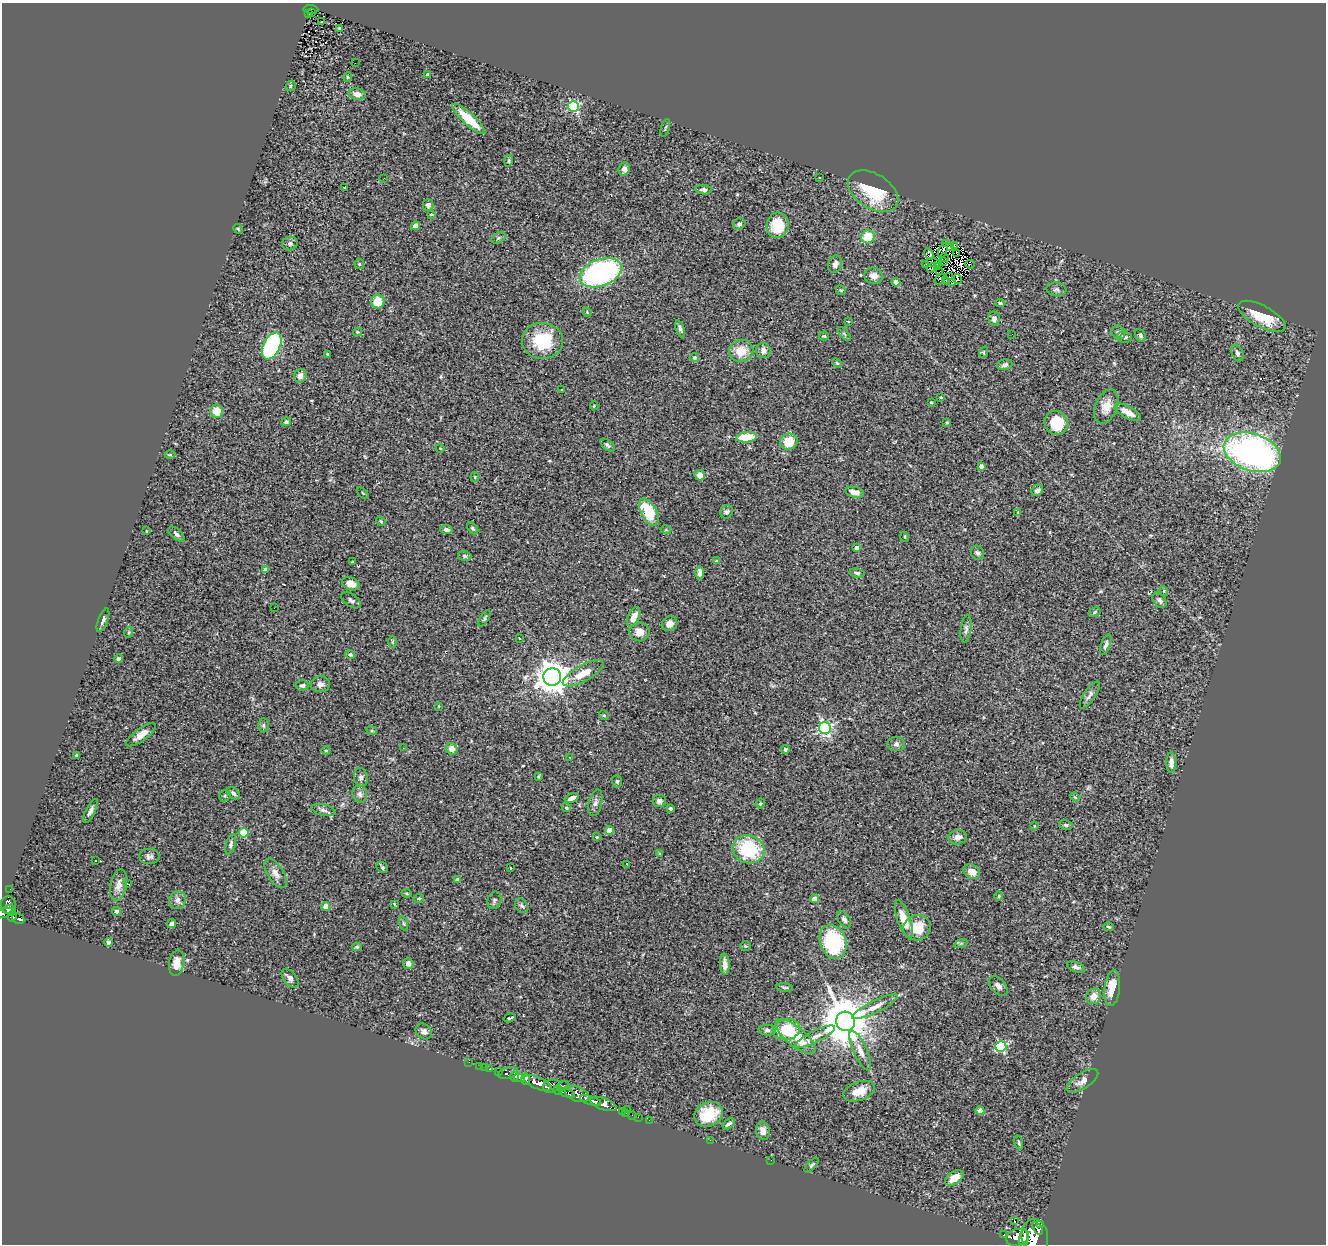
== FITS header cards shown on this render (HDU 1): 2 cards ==
NAXIS1  =                 1324
NAXIS2  =                 1242

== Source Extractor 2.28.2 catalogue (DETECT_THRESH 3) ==
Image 1324 x 1242 px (HDU 1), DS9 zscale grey, 1 PNG px = 1 image px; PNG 1328 x 1246 px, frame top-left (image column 1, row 1242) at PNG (2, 3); each listed source drawn as its Kron ellipse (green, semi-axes under 4 px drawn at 4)
Background 0.989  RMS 0.081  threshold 0.244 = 3 sigma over >= 5 px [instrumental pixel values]
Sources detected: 280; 2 with non-positive FLUX_AUTO (blend fragments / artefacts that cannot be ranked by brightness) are neither listed nor drawn; the other 278 listed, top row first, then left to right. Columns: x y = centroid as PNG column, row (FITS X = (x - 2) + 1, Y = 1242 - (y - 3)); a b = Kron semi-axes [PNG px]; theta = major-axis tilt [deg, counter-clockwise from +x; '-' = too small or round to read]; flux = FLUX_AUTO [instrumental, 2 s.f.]
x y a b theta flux
311 9 7 3 -2 81
312 12 3 2 - 20
308 14 3 3 - 23
322 21 2 2 - 5.1
339 28 3 2 - 5.4
355 63 2 2 - 3.8
428 75 3 3 - 27
347 77 5 3 - 4.4
291 86 6 4 53 8.6
357 94 8 5 -11 31
573 106 5 5 - 540
469 119 21 6 -42 150
665 128 9 2 75 5.9
509 161 6 3 73 6.2
624 169 7 5 81 24
819 177 3 2 - 8
384 178 2 2 - 3.3
345 188 3 3 - 11
704 190 8 4 -7 15
873 191 28 17 -32 280
428 205 6 5 - 16
431 214 4 2 - 4.7
739 224 6 5 - 13
778 225 13 11 89 180
415 226 4 4 - 74
238 229 5 4 - 5.9
868 237 7 6 - 130
499 238 7 5 27 9.9
290 243 8 6 17 19
946 243 3 2 - 9.1
954 245 2 2 - 330
950 247 4 3 - 4.8
943 251 8 2 68 7.2
957 253 4 2 - 4.6
929 254 6 4 -63 4.8
944 258 4 2 - 0.62
944 262 3 2 - 2.1
934 263 8 3 -12 2
359 264 5 5 - 6.9
835 264 9 7 75 24
970 264 5 3 - 1500
926 265 3 2 - 8.4
937 267 2 2 - 2.5
931 268 5 3 - 4.6
939 272 3 2 - 3.7
601 273 22 13 21 1200
874 276 9 8 - 41
950 277 3 2 - 4.7
940 279 6 4 45 9.2
958 279 5 2 - 9.4
946 280 4 2 - 6.4
896 282 4 4 - 32
952 283 4 3 - 4.4
1056 289 10 7 -5 15
841 290 5 4 - 6.8
378 301 7 6 - 100
1000 303 5 3 - 7.7
587 312 4 3 - 4.8
1262 316 26 10 -28 170
994 319 7 5 -78 20
848 322 3 2 - 4
680 329 9 3 -70 13
358 332 4 4 - 6.6
1118 332 7 6 - 13
844 334 8 3 -46 7.6
1012 334 2 2 - 2.7
1140 335 7 5 -60 11
824 336 5 4 - 6.8
1124 337 8 5 -8 13
542 341 20 18 -3 230
272 346 14 8 65 810
763 350 8 7 - 31
741 351 12 11 - 88
984 352 6 3 71 4.8
1237 353 9 5 -63 15
327 354 3 3 - 6.6
694 358 4 4 - 11
837 363 5 3 - 6.2
1005 365 8 5 16 17
300 376 7 6 - 29
561 390 4 2 - 3.8
941 397 3 2 - 5.3
931 402 4 3 - 5.2
594 406 4 3 - 5.3
1106 407 18 11 67 65
217 411 7 6 - 71
1128 412 15 6 -29 55
286 422 5 4 - 9.5
947 422 4 4 - 5.4
1056 423 12 11 - 180
747 437 10 5 5 170
789 442 9 8 - 110
608 445 8 4 -39 12
440 448 4 3 - 3.3
1252 452 29 18 -18 1800
170 455 5 3 - 4.9
981 466 4 4 - 25
700 475 5 5 - 36
475 477 4 4 - 5.9
1037 490 6 5 - 17
855 492 9 5 -13 37
363 493 7 2 -45 4.9
649 512 15 8 -61 220
727 512 7 6 - 12
1018 512 3 3 - 3.9
381 521 5 4 - 6.2
473 528 7 4 -49 7.3
446 529 6 4 -7 19
666 530 5 3 - 5.9
146 531 3 2 - 3.8
176 534 10 5 -42 15
905 537 5 3 - 5
856 548 4 3 - 24
978 553 7 6 - 14
465 556 7 5 -16 9.8
716 561 4 3 - 9.7
353 562 3 2 - 4
265 569 4 3 - 16
700 573 7 4 89 20
857 573 7 4 -9 13
351 584 9 6 -21 50
1164 591 5 3 - 4.4
351 600 11 6 -34 16
1159 600 8 5 -52 17
274 608 2 2 - 3.9
1095 612 6 4 29 8.1
634 617 10 5 66 55
484 618 9 4 59 9.6
103 620 12 4 69 17
670 624 8 7 - 29
966 629 14 5 83 19
129 632 6 3 71 6.1
639 632 10 9 - 44
520 638 4 3 - 5.6
392 642 6 4 89 6.4
1106 645 11 4 70 16
350 654 5 4 - 9.5
119 659 4 3 - 10
583 673 23 8 29 84
552 677 9 8 - 9500
320 684 9 8 - 21
302 685 7 5 4 15
1090 695 16 5 56 22
438 706 3 2 - 3.4
604 715 5 4 - 6.3
263 725 7 5 -90 11
825 728 6 6 - 1000
372 731 5 3 - 6.2
141 735 18 6 36 47
896 744 9 7 -1 16
403 748 2 2 - 3.8
452 749 6 5 - 43
785 749 4 4 - 13
326 751 4 3 - 5.3
76 755 3 3 - 6.9
570 757 2 2 - 5.2
1171 763 10 5 -88 31
538 776 4 3 - 7.2
361 777 9 7 -82 20
617 781 6 5 - 9.8
233 793 7 5 -42 17
360 794 9 7 -71 18
225 796 6 5 - 8.9
1075 797 5 4 - 5.6
572 798 7 4 25 33
659 801 7 6 - 17
595 803 13 6 76 24
760 803 5 4 - 8.1
566 807 4 4 - 9.7
670 809 4 4 - 14
323 810 12 5 -13 19
90 811 13 4 64 21
1066 825 7 4 -10 10
1034 826 3 3 - 4.3
610 830 4 4 - 87
243 833 5 4 - 200
596 837 4 3 - 3.4
958 837 9 7 13 28
231 844 10 4 74 13
748 849 16 14 -19 350
660 853 3 3 - 6.9
149 856 10 7 -5 18
95 861 3 2 - 6.9
627 864 3 2 - 12
382 868 6 5 - 9.1
510 868 3 2 - 5
972 872 9 6 -30 48
276 873 17 8 -59 39
458 880 4 4 - 31
127 884 3 2 - 6.1
118 885 16 8 78 39
10 889 2 2 - 11
407 893 5 4 - 6.2
999 896 5 3 - 4.6
419 898 5 4 - 7
814 899 4 4 - 62
177 900 9 8 - 25
494 900 9 6 68 14
394 904 4 2 - 4.1
9 905 9 7 -74 500
326 906 4 4 - 77
522 906 8 6 -51 14
8 909 6 3 14 280
116 911 4 4 - 11
4 913 12 4 14 440
12 916 6 3 83 170
18 919 6 5 - 200
904 919 20 6 -70 93
844 920 9 5 -57 17
172 923 5 4 - 16
403 924 7 3 -71 7.5
1109 927 5 4 - 7.6
917 928 14 12 17 130
108 942 4 3 - 12
833 942 17 13 -70 420
961 943 7 4 18 7.1
745 946 5 5 - 7.1
357 947 5 4 - 7.8
177 963 13 7 81 65
408 964 5 5 - 27
725 964 10 4 -88 37
1076 967 9 5 -21 16
290 978 11 6 -51 23
998 986 11 7 -47 24
785 987 8 4 -8 9.5
1112 988 18 8 83 90
1094 996 8 7 - 38
875 1007 25 6 26 51
510 1018 6 2 17 8.3
845 1021 10 9 - 29000
787 1029 13 10 12 170
767 1030 8 5 -2 15
424 1031 9 7 -43 22
796 1037 24 9 -40 190
815 1037 22 5 27 43
1001 1046 5 5 - 520
860 1051 21 7 -65 49
469 1062 2 2 - 8
480 1066 2 2 - 18
485 1067 2 2 - 13
490 1069 3 3 - 57
499 1072 4 3 - 290
508 1073 10 5 15 350
514 1077 5 3 - 820
519 1077 6 4 -9 1600
526 1079 6 4 -87 1100
1082 1081 18 8 33 35
538 1083 15 6 -23 3400
563 1085 6 3 19 190
551 1086 9 6 18 1100
558 1090 5 3 - 330
859 1091 16 9 19 79
567 1093 8 4 -18 680
577 1094 12 7 -20 1100
591 1101 11 4 -17 2600
604 1104 14 5 -20 1600
628 1110 3 2 - 23
622 1111 2 2 - 15
980 1111 4 4 - 47
626 1113 2 2 - 12
708 1114 15 11 26 160
632 1115 2 2 - 8.8
638 1117 2 2 - 9.8
649 1120 2 2 - 16
728 1124 7 4 38 13
763 1131 9 7 -81 33
710 1140 2 2 - 45
1019 1142 7 4 -74 9.3
771 1160 2 2 - 4.3
812 1165 9 4 45 11
954 1178 10 6 33 65
1014 1220 3 2 - 8.1
1041 1224 3 2 - 540
1038 1228 7 3 -54 860
1004 1235 3 3 - 130
1017 1237 11 8 18 3500
1035 1237 18 13 -83 7400
1024 1238 9 4 78 2000
At the frame edge (FLAGS 8, measured only in part): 2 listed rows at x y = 4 913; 1035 1237
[2 non-positive-flux detections neither listed nor drawn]